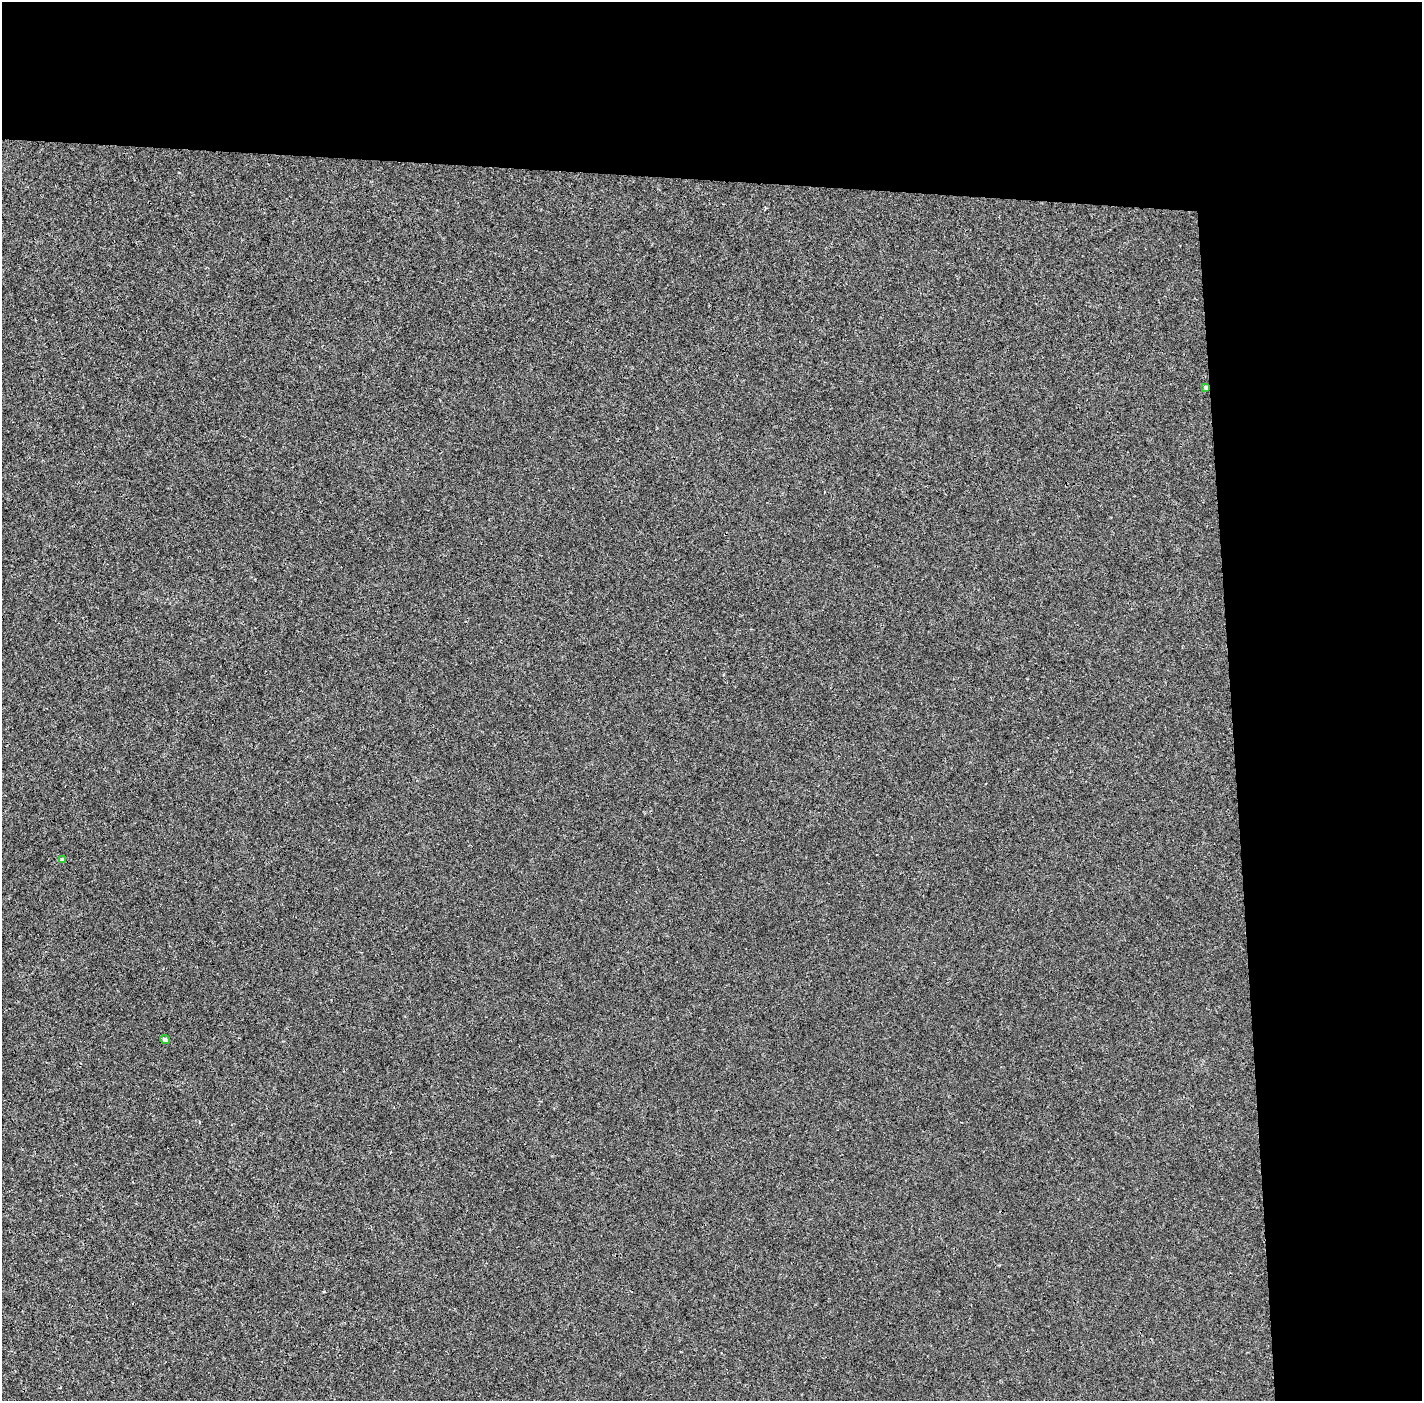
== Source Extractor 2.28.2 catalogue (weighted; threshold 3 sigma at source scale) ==
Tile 3 of 3 x 3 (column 3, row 1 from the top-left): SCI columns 2841-4260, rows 2823-4221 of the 4260 x 4242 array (HDU 1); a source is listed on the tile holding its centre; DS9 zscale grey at full resolution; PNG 1424 x 1403 px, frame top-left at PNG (2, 2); each listed source drawn as its Kron ellipse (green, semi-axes under 4 px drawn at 4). Shown black and unused: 24% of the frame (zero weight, under 3 of 4 exposures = <1% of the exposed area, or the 3 px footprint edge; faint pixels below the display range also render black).
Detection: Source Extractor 2.28.2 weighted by HDU 2 'WHT'; one run over the whole footprint, this tile lists its part. Background 0.00128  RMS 0.0023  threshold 0.0101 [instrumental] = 3 sigma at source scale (4.5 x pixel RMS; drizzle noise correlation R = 1.50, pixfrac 1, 0.05/0.05 arcsec/px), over >= 5 px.
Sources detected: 3; all 3 listed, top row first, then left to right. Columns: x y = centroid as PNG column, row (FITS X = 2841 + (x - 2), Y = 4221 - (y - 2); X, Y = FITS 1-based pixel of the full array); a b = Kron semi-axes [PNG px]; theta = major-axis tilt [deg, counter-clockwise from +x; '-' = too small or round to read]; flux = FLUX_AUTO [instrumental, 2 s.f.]
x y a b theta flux
1206 387 4 4 - 0.65
62 860 4 3 - 0.61
165 1040 5 4 - 0.76
Overlapping masked pixels (flux is a lower limit): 1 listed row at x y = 1206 387